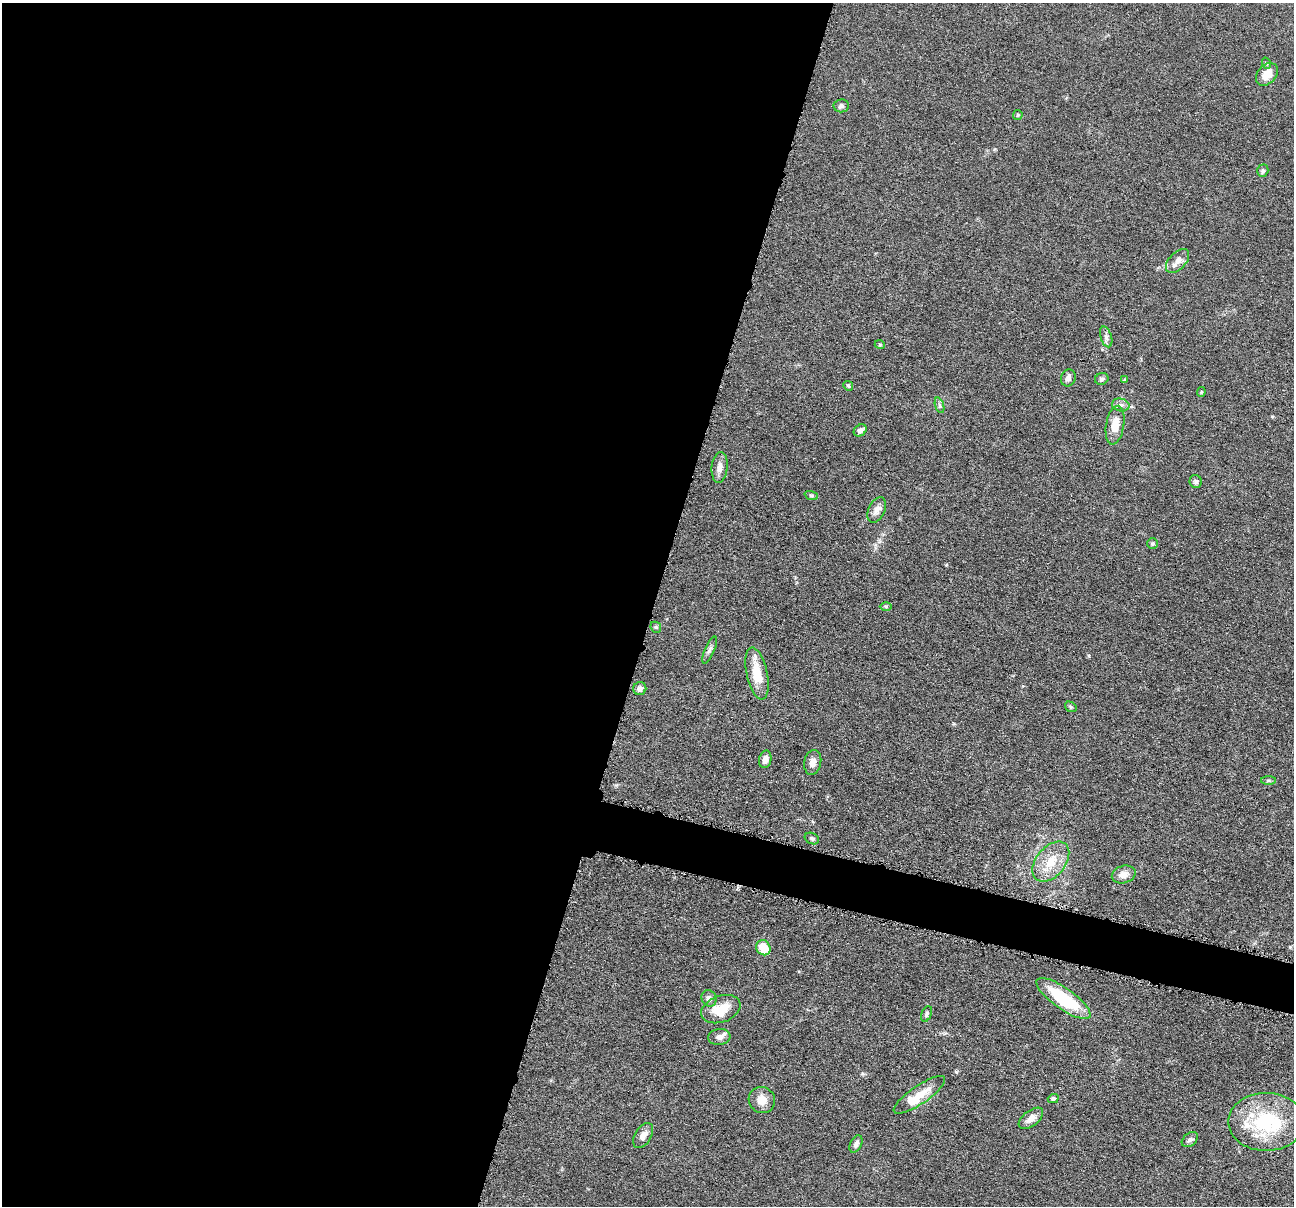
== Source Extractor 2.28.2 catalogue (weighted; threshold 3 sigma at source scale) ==
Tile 5 of 4 x 4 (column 1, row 2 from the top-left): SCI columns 6-1297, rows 2660-3863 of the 5180 x 5196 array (HDU 1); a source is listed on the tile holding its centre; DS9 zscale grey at full resolution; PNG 1296 x 1208 px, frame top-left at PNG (2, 3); each listed source drawn as its Kron ellipse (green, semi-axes under 4 px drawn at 4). Shown black and unused: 53% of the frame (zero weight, under 4 of 8 exposures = <1% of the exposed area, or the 3 px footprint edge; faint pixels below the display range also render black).
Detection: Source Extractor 2.28.2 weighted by HDU 2 'WHT'; one run over the whole footprint, this tile lists its part. Background 0.0365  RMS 0.0033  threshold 0.0134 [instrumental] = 3 sigma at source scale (4.09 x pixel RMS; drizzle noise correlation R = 1.36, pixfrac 0.8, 0.05/0.05 arcsec/px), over >= 5 px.
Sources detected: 54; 1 inside a brighter object's white glare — neither listed nor drawn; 5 inside a brighter listed object's ellipse — not listed separately; the other 48 listed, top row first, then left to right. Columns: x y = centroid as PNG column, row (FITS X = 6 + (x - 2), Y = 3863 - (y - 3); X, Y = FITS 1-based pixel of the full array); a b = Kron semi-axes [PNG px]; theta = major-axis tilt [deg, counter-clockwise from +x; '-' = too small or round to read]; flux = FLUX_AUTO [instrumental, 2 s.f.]
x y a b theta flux
1266 63 6 3 -71 0.39
1267 74 13 9 47 4.1
841 106 7 6 - 0.84
1018 115 5 4 - 0.37
1263 171 6 5 - 0.6
1178 261 14 8 46 1.9
1106 337 11 5 -72 1
880 345 5 3 - 0.27
1068 378 8 7 - 1.2
1102 379 7 5 21 0.73
1125 380 4 4 - 0.52
848 386 5 4 - 0.44
1201 392 5 4 - 0.34
940 405 8 3 -71 0.54
1121 405 9 6 -13 1.1
1115 425 19 9 81 4.2
860 430 7 5 37 1.2
720 467 15 8 84 2
1196 482 6 6 - 0.81
811 495 7 4 -19 0.48
877 510 13 8 66 1.8
1152 544 5 5 - 0.48
886 606 6 4 -1 0.46
656 627 6 5 - 0.45
710 650 14 5 67 1
757 673 26 10 -78 7.2
640 688 7 6 - 1.5
1071 707 6 4 -34 0.42
765 759 9 6 77 1.6
813 762 12 8 79 2
1268 780 7 4 0 0.47
812 838 7 5 -22 0.68
1051 862 23 14 51 6.9
1124 874 12 8 16 2.3
763 948 8 7 - 6.3
709 998 8 7 - 1.5
1063 999 32 10 -35 17
721 1009 20 13 20 7
927 1014 8 5 66 0.63
719 1037 11 8 7 1.4
919 1095 30 9 34 5.2
1053 1099 5 4 - 0.77
762 1100 13 12 - 3.4
1031 1118 14 7 38 2.3
1266 1122 38 29 0 23
643 1136 13 8 58 2.2
1190 1140 9 6 39 0.86
856 1144 9 5 64 1.1